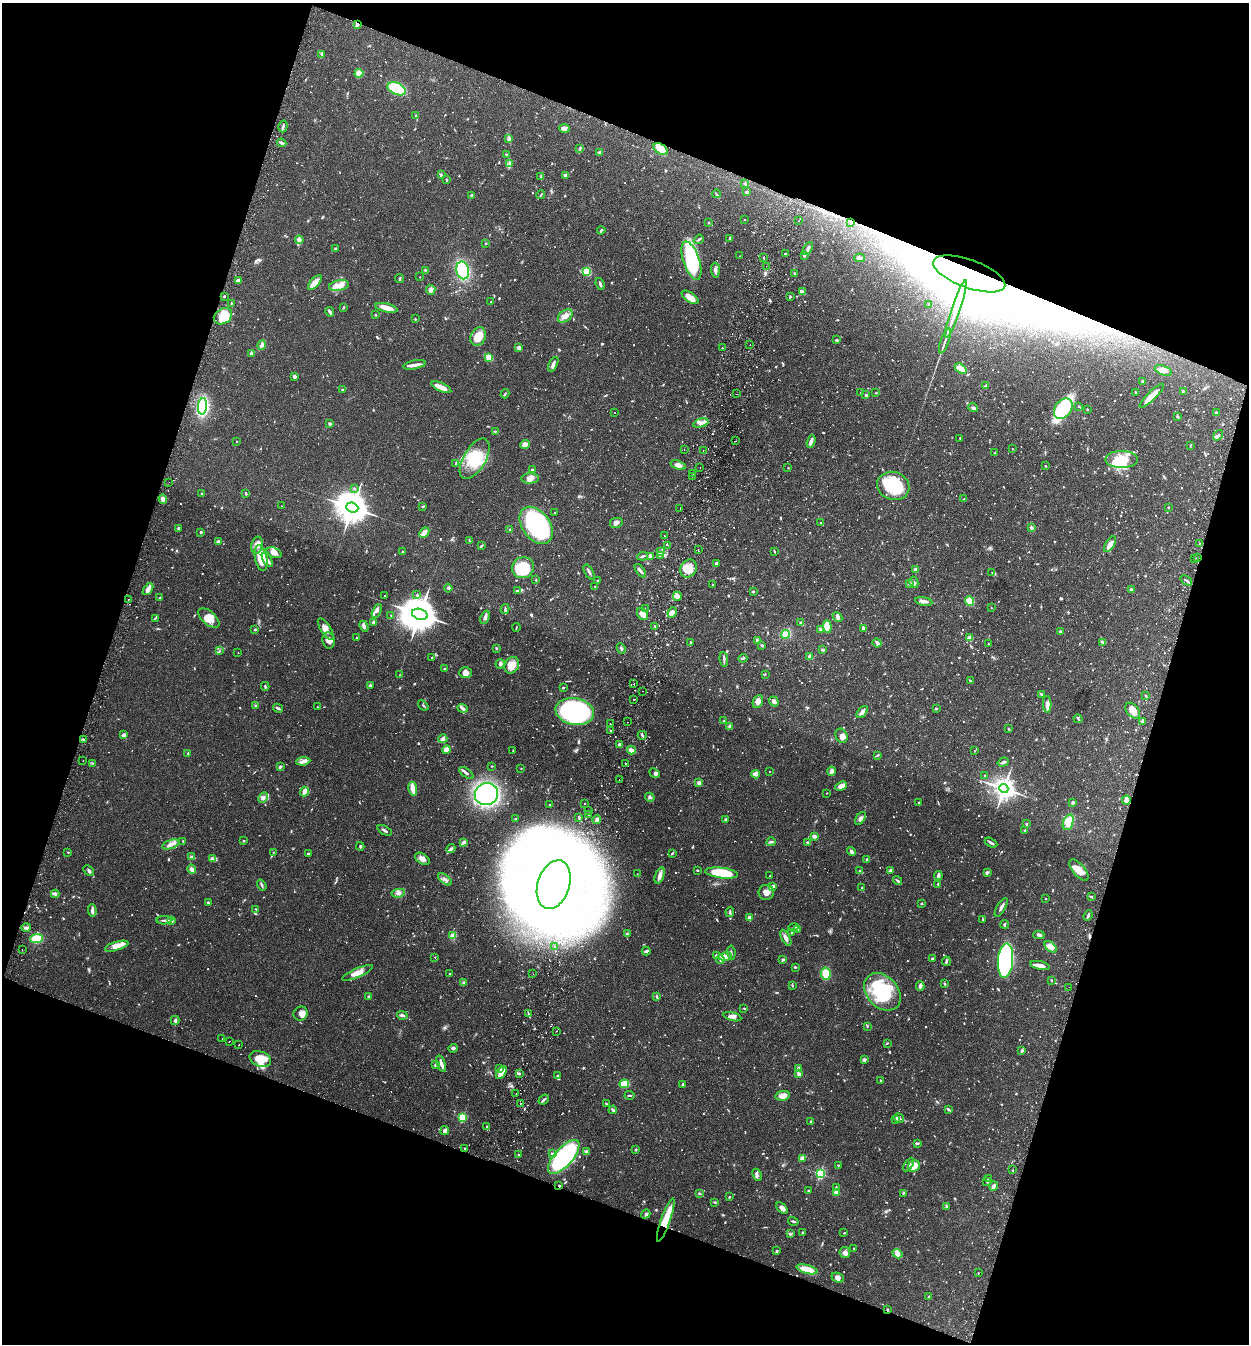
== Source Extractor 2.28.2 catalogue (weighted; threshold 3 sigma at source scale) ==
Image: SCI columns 191-5177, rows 29-5394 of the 5497 x 5417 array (HDU 1 of 3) = the unmasked area's bounding box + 8 px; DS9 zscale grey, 4 x 4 block average (1 PNG px = mean of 4 x 4 image px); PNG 1251 x 1346 px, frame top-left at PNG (2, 3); each listed source drawn as its Kron ellipse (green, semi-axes under 4 px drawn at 4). Shown black and unused: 38% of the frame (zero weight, under 2 of 3 exposures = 3% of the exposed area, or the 3 px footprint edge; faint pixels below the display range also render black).
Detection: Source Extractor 2.28.2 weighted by HDU 2 'WHT'. Background 0.0653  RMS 0.0051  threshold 0.023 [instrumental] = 3 sigma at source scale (4.5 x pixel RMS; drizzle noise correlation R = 1.50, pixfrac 1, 0.05/0.05 arcsec/px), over >= 5 px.
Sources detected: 1663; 30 too faint to see at this stretch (4 x 4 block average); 38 inside a brighter object's white glare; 25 cosmic-ray / hot-pixel residue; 1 long thin detection or spike segment (spike, bleed or trail) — neither listed nor drawn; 34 coinciding with a brighter row at this scale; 62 inside a brighter listed object's ellipse — not listed separately; of the other 1473, all 500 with FLUX_AUTO >= 2.08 (the completeness limit of this list) listed and drawn (973 fainter detections not listed), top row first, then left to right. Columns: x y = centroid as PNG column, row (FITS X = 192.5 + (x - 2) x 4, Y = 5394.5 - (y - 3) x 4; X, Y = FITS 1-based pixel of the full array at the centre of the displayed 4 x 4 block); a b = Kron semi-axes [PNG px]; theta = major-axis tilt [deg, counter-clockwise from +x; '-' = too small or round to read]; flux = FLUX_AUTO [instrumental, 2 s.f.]
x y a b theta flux
357 24 3 3 - 6.6
321 54 3 2 - 2.5
359 73 4 4 - 35
397 89 10 5 -26 160
416 115 3 2 - 3.1
283 126 6 2 76 5.6
564 128 5 4 - 9.9
509 138 3 2 - 12
282 143 5 2 - 9.6
580 149 2 2 - 2.1
661 149 8 5 -33 53
600 152 4 3 - 6.2
507 155 4 2 - 2.7
510 163 4 3 - 4.8
441 175 3 2 - 3.1
566 175 4 3 - 9.1
541 177 3 2 - 2.9
446 179 3 2 - 3
745 183 3 2 - 2.8
747 192 4 3 - 4.4
717 194 4 2 - 2.8
472 195 3 3 - 3.7
541 195 4 2 - 2.9
745 220 2 2 - 2.1
799 221 2 2 - 2.2
851 222 3 2 - 3.2
709 223 2 2 - 9.1
601 230 4 2 - 4.2
730 238 3 2 - 3
699 239 5 2 - 3.7
299 240 4 3 - 18
486 243 2 2 - 9
335 249 2 2 - 14
808 249 7 3 60 8.2
785 254 2 2 - 3.8
804 255 2 2 - 8.9
740 256 2 2 - 2.5
764 258 2 2 - 2.2
859 258 5 2 - 11
691 261 20 8 -71 260
766 266 2 2 - 2.5
425 270 3 2 - 3.3
463 270 9 6 -78 140
715 270 7 3 -89 11
587 271 3 2 - 85
794 274 2 2 - 2.1
969 274 38 14 -20 1900
420 277 2 2 - 2.7
400 278 5 2 - 3.4
238 280 4 2 - 14
315 283 9 4 48 32
600 284 6 2 -70 6.7
339 286 10 5 10 25
431 290 5 4 - 13
803 292 3 3 - 8.3
224 296 2 2 - 3.6
690 297 9 4 -34 30
790 297 4 3 - 3.5
491 302 2 2 - 2.6
231 304 2 2 - 2.1
929 305 3 2 - 3.1
343 308 3 2 - 2.8
386 308 11 4 -13 29
956 309 30 2 71 49
330 312 5 2 - 9.2
376 315 2 2 - 2.6
223 316 10 7 32 82
565 316 8 5 39 23
415 319 3 2 - 2.7
478 337 10 7 65 46
836 340 3 2 - 4.1
945 341 13 2 70 11
262 345 4 3 - 8.5
750 345 2 2 - 3.4
518 348 3 3 - 4.8
722 348 2 2 - 3.5
251 353 3 3 - 4.7
489 357 3 3 - 38
553 364 8 3 64 11
415 365 11 2 11 20
961 369 6 3 -35 37
1163 370 9 4 -21 20
294 377 3 3 - 8.9
1142 381 3 2 - 4.1
986 386 4 2 - 3.9
441 387 10 3 -25 39
342 389 3 2 - 2.4
1183 391 4 3 - 3.7
861 392 3 2 - 2.3
1135 392 2 2 - 2.4
876 393 2 2 - 2.8
505 394 5 2 - 3.4
737 394 2 2 - 2.6
866 395 2 2 - 11
1152 396 16 4 44 37
202 406 8 4 85 250
1079 406 3 2 - 2.5
973 408 5 2 - 4.7
1063 409 11 8 54 260
1087 409 2 2 - 3
614 412 2 2 - 2.8
1216 412 2 2 - 4.5
1178 417 3 2 - 3.8
701 423 8 3 14 13
330 424 2 2 - 6.5
495 431 3 2 - 2.1
1218 435 6 2 54 6.5
960 438 2 2 - 3.2
237 441 2 2 - 2.6
736 441 2 2 - 2.3
811 441 6 3 71 12
525 444 5 4 - 18
1190 445 3 2 - 2.5
684 449 2 2 - 2.4
1012 449 2 2 - 2.3
703 451 2 2 - 2.7
995 453 3 2 - 2.5
475 459 22 11 59 110
1122 460 16 8 0 75
456 463 3 2 - 2.3
678 465 8 4 -19 16
1045 466 3 2 - 2.2
788 467 2 2 - 2.4
700 468 2 2 - 2.2
532 470 2 2 - 16
693 473 2 2 - 3.2
692 476 2 2 - 2.4
530 478 9 5 3 17
169 482 2 2 - 2.2
893 486 16 14 -18 150
354 488 3 2 - 3.2
246 493 3 2 - 3.5
201 494 2 2 - 4.5
163 499 5 4 - 12
964 499 2 2 - 3
281 506 2 2 - 4.4
352 507 6 5 - 7800
423 507 4 2 - 3.2
1168 507 2 2 - 2.4
680 509 2 2 - 7.4
554 512 2 2 - 3.8
616 523 6 5 - 11
821 523 2 2 - 2.9
536 525 21 14 -54 390
178 528 3 2 - 4.4
1031 528 4 3 - 5.9
510 530 2 2 - 7.3
201 532 2 2 - 12
424 533 6 3 48 17
664 536 2 2 - 2.6
469 541 3 2 - 2.3
218 542 3 3 - 7.5
1110 544 9 4 57 14
1200 544 2 2 - 3.8
257 545 8 5 77 20
482 545 3 2 - 2.1
668 545 2 2 - 3
698 550 2 2 - 2.5
774 551 4 2 - 2.6
403 552 3 2 - 2.5
660 552 3 3 - 7
274 553 8 5 -22 24
643 556 5 2 - 3.7
660 556 3 2 - 4.2
650 557 3 2 - 15
261 558 13 6 -78 89
1197 558 2 2 - 3.8
1194 559 2 2 - 3.2
267 560 8 3 -57 9.5
716 563 3 2 - 7
523 568 11 10 - 95
688 568 9 8 - 50
916 570 4 3 - 13
640 571 8 2 -53 8.1
589 572 8 2 -61 6.8
992 573 4 2 - 2.7
536 580 2 2 - 2.3
1186 580 6 2 -35 5.5
597 581 2 2 - 5.6
914 582 6 4 -78 8.7
909 583 3 2 - 2.6
712 585 2 2 - 2.4
595 586 2 2 - 2.1
448 588 4 2 - 3.4
148 589 7 4 54 21
1131 589 2 2 - 8.5
517 591 3 2 - 2.3
753 592 3 2 - 3.5
385 595 2 2 - 2.1
417 595 2 2 - 3.3
677 596 4 3 - 7.3
160 598 2 2 - 2.7
128 599 2 2 - 3.4
924 601 9 3 -10 16
970 601 5 4 - 48
991 608 2 2 - 2.2
505 609 5 2 - 3.4
645 609 2 2 - 3.8
377 611 7 4 63 9.8
672 613 5 4 - 20
420 614 8 5 -15 11000
642 614 6 5 - 17
391 615 2 2 - 2.2
485 617 7 4 69 10
837 617 5 3 - 10
155 618 3 2 - 2.5
209 618 13 6 -41 29
373 622 2 2 - 12
800 622 2 2 - 2.3
364 626 5 3 - 12
655 626 4 2 - 2.4
827 626 6 4 -83 66
516 627 4 2 - 2.1
863 628 3 2 - 7.3
255 629 2 2 - 3.7
326 629 12 5 -57 23
820 630 2 2 - 3.7
1060 631 2 2 - 4.6
786 634 4 4 - 31
357 637 2 2 - 2.2
970 638 4 3 - 18
757 640 3 2 - 5.9
328 641 8 6 -82 18
690 642 3 2 - 3.2
1102 642 3 2 - 3.8
877 643 5 3 - 8.5
988 644 2 2 - 2.2
762 645 3 3 - 4.4
496 648 3 2 - 2.9
621 648 5 2 - 5
823 650 3 2 - 5.5
219 651 3 2 - 3
238 653 2 2 - 2.2
810 656 3 3 - 12
432 657 2 2 - 2.3
743 658 4 2 - 4.4
724 660 7 2 -84 6.4
500 664 4 4 - 7.6
512 665 9 6 60 36
445 668 4 2 - 3
465 673 6 5 - 16
765 674 2 2 - 2.4
400 675 2 2 - 2.2
970 681 4 2 - 3.1
634 684 2 2 - 13
265 686 4 2 - 3.5
370 686 3 2 - 3.9
563 687 2 2 - 3.5
642 691 2 2 - 8.8
1041 694 3 2 - 4
1145 696 3 2 - 2.4
634 699 2 2 - 2.2
758 701 7 5 63 16
774 701 5 4 - 7.2
1047 704 8 4 -87 19
423 705 6 2 -41 2.7
255 706 3 2 - 2.1
317 707 2 2 - 2.5
278 708 5 2 - 5.4
462 708 5 3 - 7.7
936 709 3 2 - 2.2
575 711 19 13 -11 540
1133 711 9 6 -48 31
862 712 7 3 49 20
1078 719 5 2 - 3.8
724 721 2 2 - 8
1142 721 3 2 - 3
627 722 2 2 - 3.8
610 724 2 2 - 2.2
729 727 4 3 - 4.8
1008 729 2 2 - 2.4
611 730 2 2 - 3.6
124 735 4 3 - 8.8
642 735 4 2 - 4.4
841 736 7 5 -65 14
83 739 3 2 - 4
443 739 4 4 - 9.3
619 745 3 3 - 7.5
447 750 4 4 - 24
631 750 4 3 - 22
513 751 3 2 - 2.2
974 751 2 2 - 2.2
188 753 2 2 - 3.8
878 755 2 2 - 2.4
83 760 2 2 - 3
303 761 7 3 7 11
1003 762 6 2 19 6.2
92 763 3 2 - 2.2
625 764 2 2 - 2.5
491 766 2 2 - 2.2
280 767 3 2 - 4.8
521 769 2 2 - 3.4
832 771 4 2 - 15
769 772 2 2 - 2.3
466 773 8 2 -37 9
655 773 6 3 -38 6.3
755 774 4 3 - 13
985 776 3 2 - 2.8
619 780 2 2 - 7.5
699 783 2 2 - 35
841 786 6 4 25 24
413 789 7 2 -79 45
1004 789 4 4 - 2100
304 791 5 3 - 28
826 793 2 2 - 2.3
486 794 12 11 - 590
650 797 5 3 - 6.7
263 798 5 3 - 7.7
1126 800 4 4 - 11
1073 802 4 3 - 4.1
585 803 2 2 - 2.1
919 803 2 2 - 4.5
550 805 3 2 - 3.4
589 811 2 2 - 2.2
589 815 3 2 - 2.6
579 817 2 2 - 6.1
860 818 7 3 53 11
515 819 2 2 - 2.3
597 819 4 3 - 9
726 820 4 3 - 6
1068 822 8 5 69 47
1026 824 2 2 - 2.3
385 830 8 2 -27 6.2
1025 831 3 3 - 4.4
814 836 3 3 - 11
183 841 2 2 - 2.5
244 841 3 2 - 2.6
463 842 4 3 - 7.9
771 842 4 2 - 4.8
808 842 4 2 - 3.2
991 843 7 2 -30 7.6
171 844 9 2 18 9.9
360 846 4 2 - 3.5
451 849 5 3 - 6.9
68 852 2 2 - 2.8
851 852 5 3 - 9.6
273 853 3 2 - 2.3
672 853 3 2 - 3.7
308 854 3 2 - 5.3
191 857 4 3 - 5.7
213 859 4 2 - 3.9
422 859 8 5 -33 16
866 859 3 2 - 2.5
192 869 5 3 - 10
89 870 6 3 -43 5.8
697 870 3 2 - 2.7
890 870 3 2 - 3.9
1079 870 13 6 -49 38
859 871 2 2 - 4.2
987 872 4 3 - 5
722 873 16 5 -7 150
637 874 2 2 - 4.6
660 875 8 3 69 22
770 876 2 2 - 4.5
938 876 4 2 - 14
445 879 8 2 -38 8.4
898 881 5 2 - 4.9
938 884 3 2 - 3.6
262 885 6 2 -55 4.6
554 885 25 16 72 6800
772 886 4 2 - 13
862 888 3 2 - 3.7
766 892 8 7 - 21
398 893 7 3 8 8.1
55 894 4 2 - 7.4
1091 896 2 2 - 2.1
1046 899 2 2 - 2.4
208 903 3 2 - 4.7
921 904 2 2 - 4
1001 907 10 2 60 10
256 909 3 2 - 2.8
92 910 6 2 -87 14
730 912 5 2 - 3.9
1088 916 5 2 - 5.1
750 917 3 3 - 15
983 919 3 2 - 2.1
164 920 8 2 3 6.9
171 921 2 2 - 26
1005 924 4 2 - 4.4
26 927 5 2 - 5.6
793 927 5 2 - 4
797 929 4 2 - 4.1
792 932 3 2 - 2.5
627 934 3 3 - 3.8
1039 935 6 3 0 6.3
453 936 4 3 - 21
37 938 6 4 4 54
786 938 9 4 -62 11
117 946 12 3 16 20
555 946 2 2 - 2.1
1050 947 7 4 -41 28
22 950 2 2 - 4.4
646 951 4 2 - 6.4
731 952 7 2 -83 4.4
716 956 3 2 - 8
725 956 6 4 15 19
435 957 2 2 - 2.4
720 959 4 2 - 5.7
932 959 3 2 - 3.5
783 960 4 2 - 4.9
1005 960 17 7 86 550
946 961 4 2 - 5.9
1040 965 10 3 -12 19
795 967 3 2 - 4.1
358 973 16 4 23 28
826 973 6 5 - 38
449 974 2 2 - 2.3
533 974 2 2 - 5
1051 980 2 2 - 2.9
464 983 3 3 - 5.7
944 984 3 2 - 3.2
792 985 3 2 - 2.3
920 986 4 3 - 11
1069 987 2 2 - 2.1
882 992 21 15 -48 200
369 996 3 3 - 3.6
657 997 4 2 - 3
744 1008 3 2 - 2.5
301 1014 7 6 - 20
528 1014 3 2 - 2.2
402 1015 5 3 - 8.2
732 1017 9 3 -15 12
175 1020 4 2 - 8
867 1026 3 2 - 2.8
556 1031 2 2 - 4.4
222 1039 2 2 - 5.1
229 1041 2 2 - 2.7
887 1043 2 2 - 2.5
239 1045 2 2 - 4.9
453 1048 4 3 - 6.7
1022 1051 4 3 - 5.2
260 1059 11 7 -19 54
864 1060 4 3 - 5.1
436 1064 3 2 - 6.1
441 1064 8 2 -70 18
798 1068 4 3 - 5
500 1069 2 2 - 2.4
501 1073 7 3 59 43
519 1074 3 3 - 4.2
799 1074 4 3 - 7.5
558 1076 3 2 - 2.8
880 1080 2 2 - 2.2
624 1084 4 4 - 80
683 1084 2 2 - 4.3
516 1094 2 2 - 3.1
630 1095 5 2 - 3.7
783 1096 7 5 9 26
544 1100 5 2 - 5.7
520 1104 2 2 - 3.6
606 1104 3 2 - 4.2
948 1109 4 2 - 5.4
613 1110 4 2 - 5.5
462 1117 2 2 - 150
899 1118 5 3 - 7.1
895 1120 3 2 - 3.6
811 1122 3 2 - 3
487 1126 2 2 - 3.5
445 1130 4 3 - 11
918 1143 4 2 - 3.6
464 1148 2 2 - 3.1
636 1150 3 2 - 3.3
587 1152 4 3 - 8.7
552 1153 3 2 - 2.8
518 1155 2 2 - 4.4
564 1157 21 9 48 470
802 1159 3 3 - 17
838 1165 3 2 - 3
909 1165 7 2 59 7.3
914 1166 6 5 - 51
1013 1170 2 2 - 2.9
820 1173 3 2 - 260
757 1175 6 2 -64 7.1
989 1179 3 2 - 3
987 1182 3 2 - 2.8
559 1186 2 2 - 5.6
994 1186 4 2 - 14
836 1187 3 2 - 2.2
809 1191 3 2 - 5.1
836 1192 3 3 - 17
699 1193 4 2 - 3.1
903 1193 3 2 - 2.5
729 1197 2 2 - 2.6
715 1202 3 2 - 2.7
947 1207 4 2 - 3.8
782 1208 7 3 -41 17
646 1214 5 3 - 4.7
666 1220 23 4 70 91
793 1221 5 2 - 4.7
803 1232 3 2 - 2.9
844 1233 2 2 - 2.5
790 1234 3 2 - 3.6
853 1248 2 2 - 2.1
777 1251 3 2 - 3.6
845 1252 6 5 - 11
897 1254 5 4 - 11
807 1269 11 4 -15 59
978 1273 2 2 - 2.9
838 1278 6 4 -24 12
929 1296 3 2 - 3.7
887 1310 3 2 - 2.6
Overlapping masked pixels (flux is a lower limit): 7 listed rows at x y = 357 24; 661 149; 851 222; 969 274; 559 1186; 666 1220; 887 1310
Diffuse or blended objects may show on this block-average render without a row.